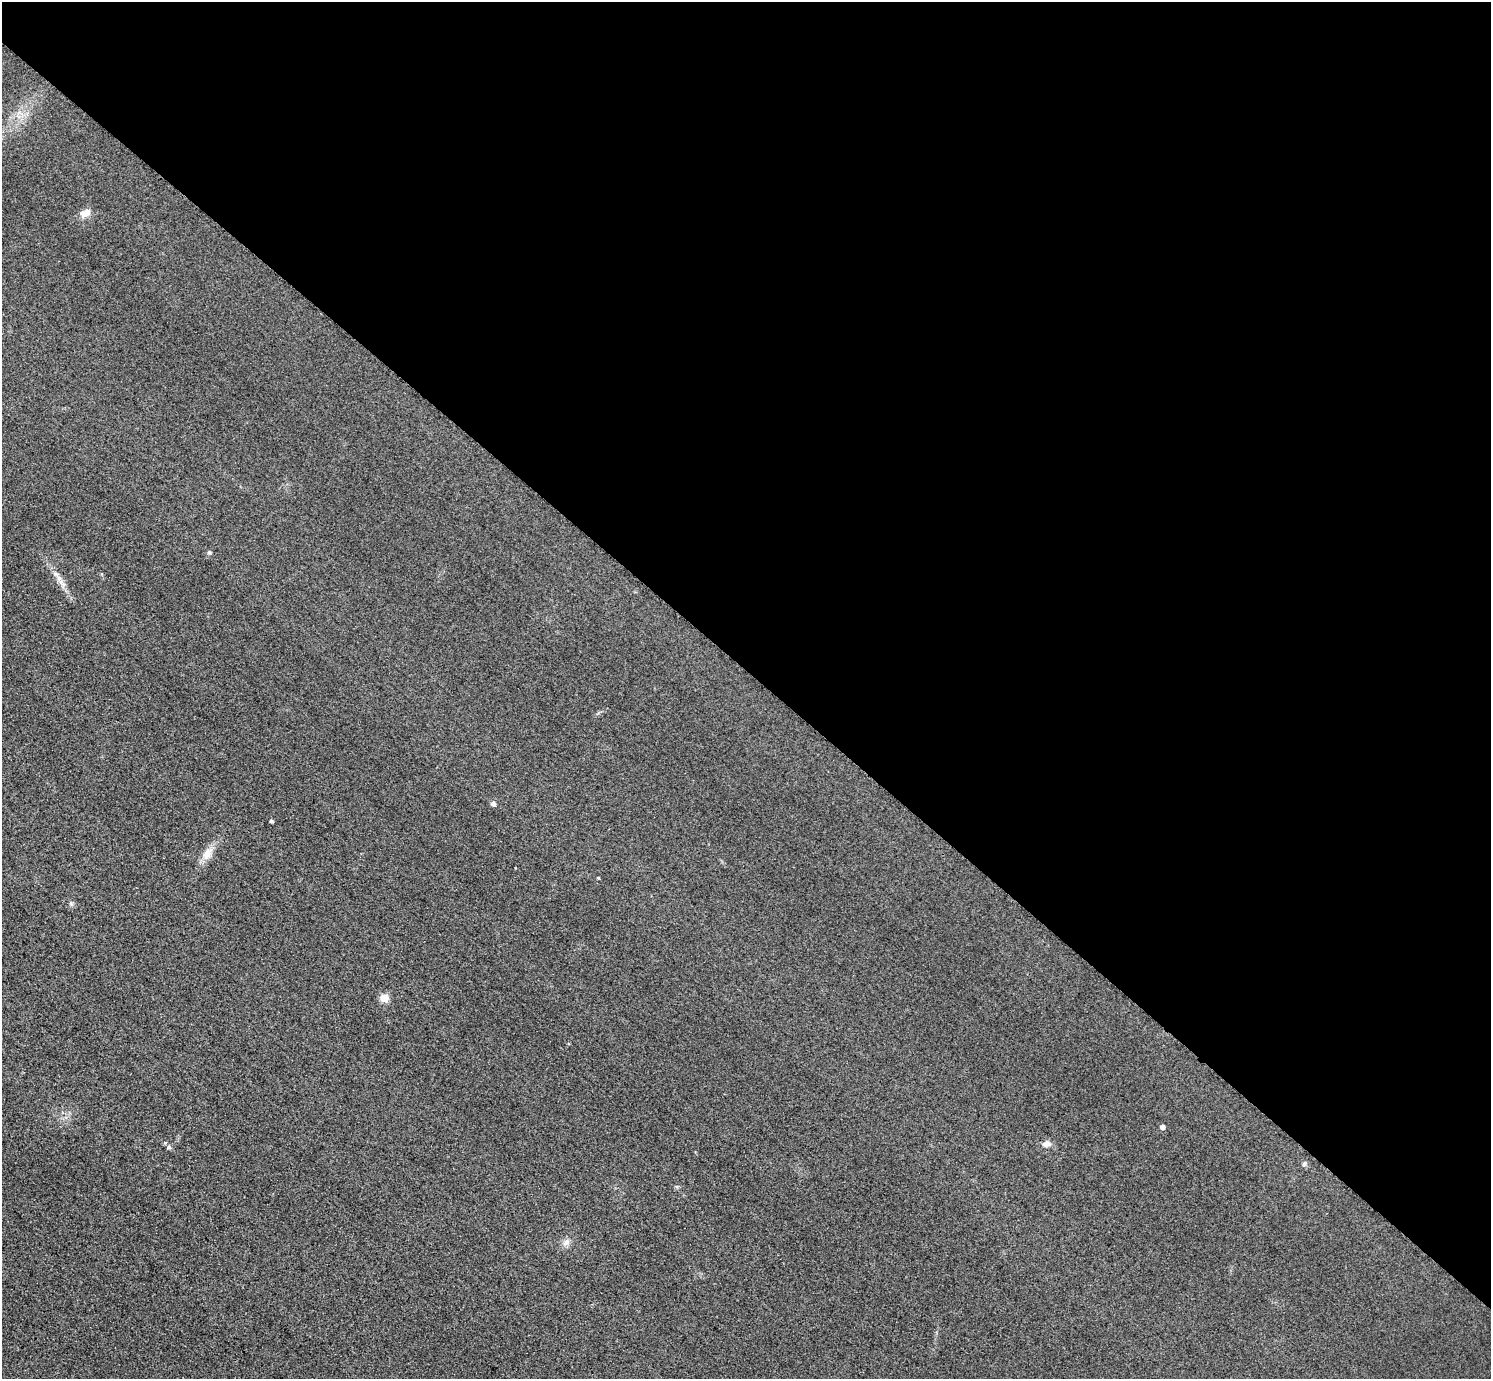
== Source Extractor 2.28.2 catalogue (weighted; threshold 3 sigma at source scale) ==
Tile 3 of 4 x 4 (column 3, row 1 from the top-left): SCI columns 3010-4498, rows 4315-5691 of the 6017 x 6017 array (HDU 1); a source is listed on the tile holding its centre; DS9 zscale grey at full resolution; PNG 1493 x 1381 px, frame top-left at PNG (2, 2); no overlay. Shown black and unused: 49% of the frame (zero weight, under 3 of 4 exposures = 3% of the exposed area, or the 3 px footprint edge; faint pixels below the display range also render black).
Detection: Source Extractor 2.28.2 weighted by HDU 2 'WHT'; one run over the whole footprint, this tile lists its part. Background 0.0847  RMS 0.019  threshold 0.0851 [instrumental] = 3 sigma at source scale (4.5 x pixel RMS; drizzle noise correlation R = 1.50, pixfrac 1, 0.05/0.05 arcsec/px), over >= 5 px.
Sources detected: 13; all 13 listed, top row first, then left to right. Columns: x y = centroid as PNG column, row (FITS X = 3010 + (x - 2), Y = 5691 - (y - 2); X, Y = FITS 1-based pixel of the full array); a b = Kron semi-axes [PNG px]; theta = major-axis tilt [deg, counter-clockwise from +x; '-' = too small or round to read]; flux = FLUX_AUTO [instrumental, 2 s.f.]
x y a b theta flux
85 213 16 9 28 13
209 552 5 4 - 3
61 582 10 7 -75 9.9
493 804 5 4 - 7.5
271 821 4 3 - 2.9
207 853 19 11 57 20
598 878 4 3 - 1.4
384 998 5 5 - 39
1162 1127 4 4 - 7.5
1046 1144 12 8 17 9.3
169 1147 6 5 - 4.8
1304 1163 7 4 46 3.4
566 1242 10 8 51 9